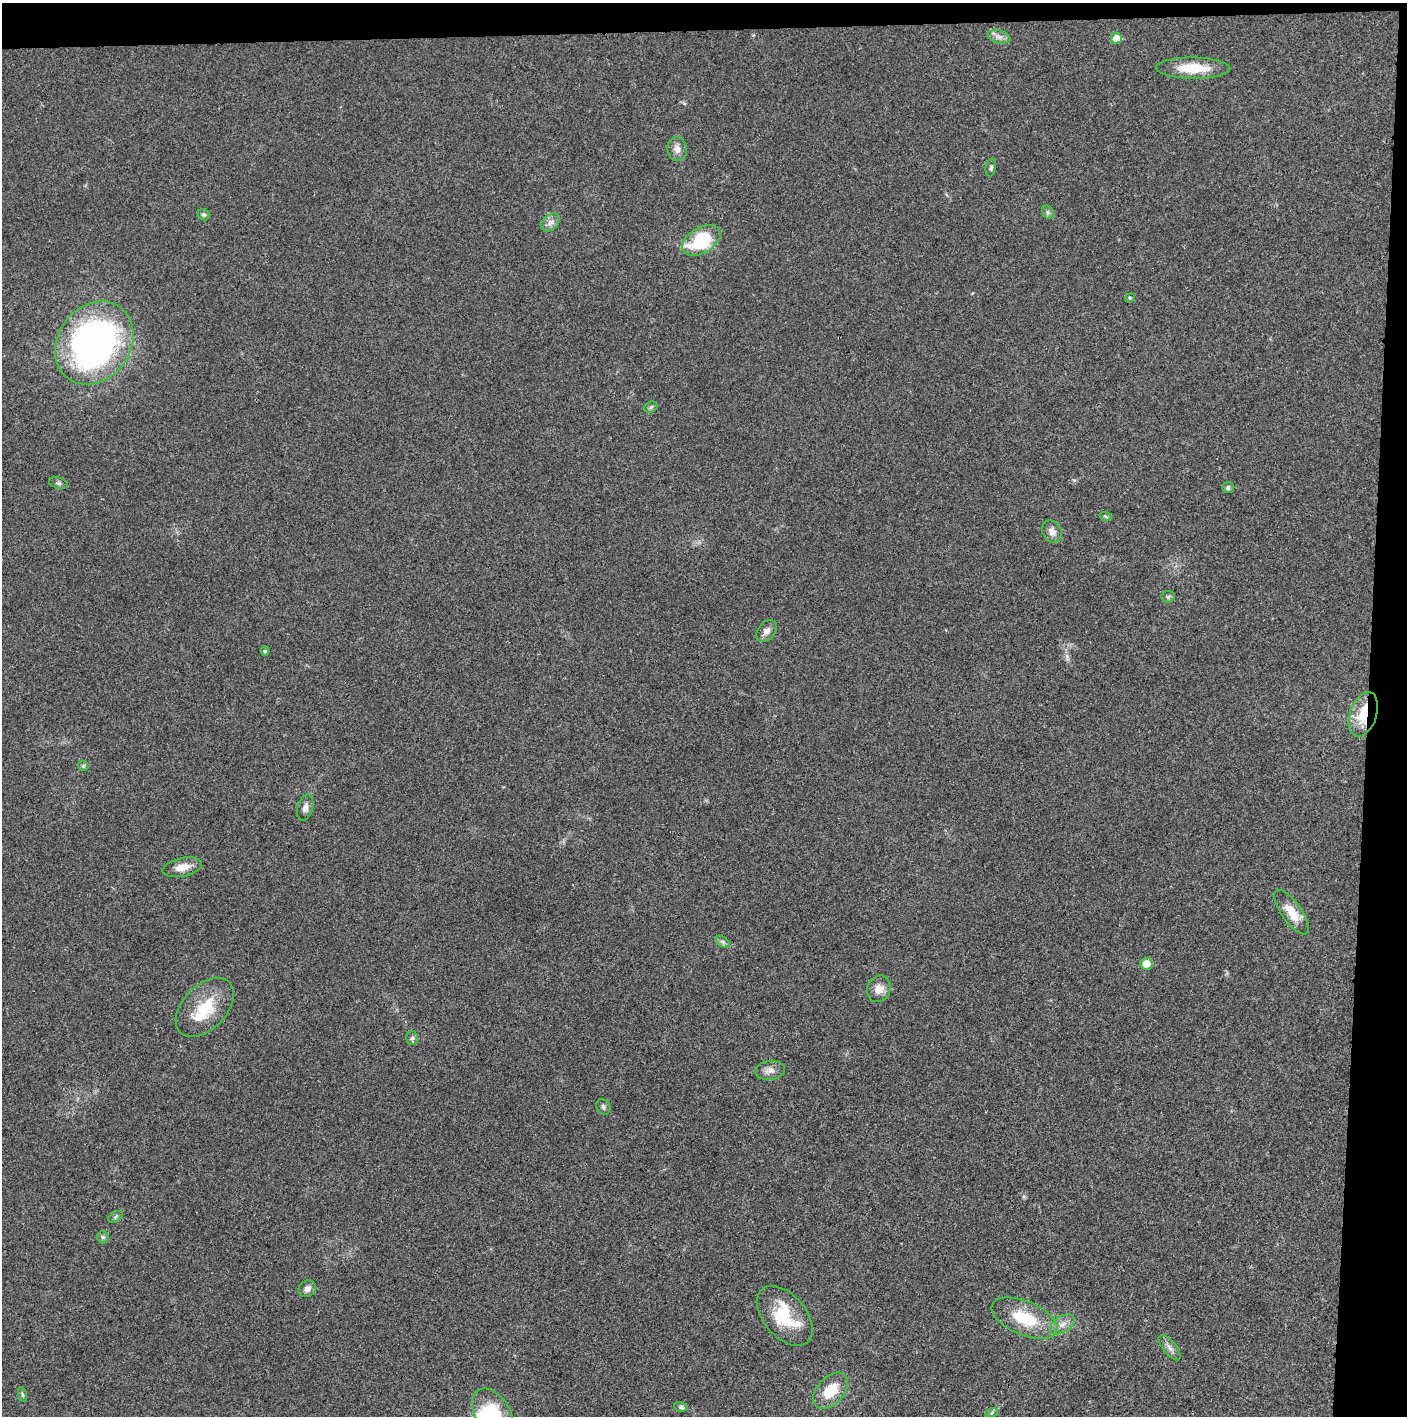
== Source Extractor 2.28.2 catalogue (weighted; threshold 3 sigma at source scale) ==
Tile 3 of 3 x 3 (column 3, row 1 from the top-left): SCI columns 2814-4218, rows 2830-4243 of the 4220 x 4243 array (HDU 1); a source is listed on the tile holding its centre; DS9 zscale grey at full resolution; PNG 1409 x 1418 px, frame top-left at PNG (2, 3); each listed source drawn as its Kron ellipse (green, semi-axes under 4 px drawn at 4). Shown black and unused: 5% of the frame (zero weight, under 3 of 4 exposures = <1% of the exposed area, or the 3 px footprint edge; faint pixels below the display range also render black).
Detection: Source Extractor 2.28.2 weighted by HDU 2 'WHT'; one run over the whole footprint, this tile lists its part. Background 0.0195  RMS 0.0041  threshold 0.0185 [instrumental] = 3 sigma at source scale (4.5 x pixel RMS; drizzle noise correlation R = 1.50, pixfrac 1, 0.05/0.05 arcsec/px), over >= 5 px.
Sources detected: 44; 1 inside a brighter listed object's ellipse — not listed separately; the other 43 listed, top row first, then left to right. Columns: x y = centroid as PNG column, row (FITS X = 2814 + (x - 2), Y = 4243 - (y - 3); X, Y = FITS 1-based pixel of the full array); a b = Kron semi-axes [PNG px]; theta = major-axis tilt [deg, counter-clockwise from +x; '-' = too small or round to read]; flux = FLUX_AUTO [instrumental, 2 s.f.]
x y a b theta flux
999 37 12 6 -13 2.1
1116 38 5 5 - 6.6
1193 68 37 10 -1 12
677 149 12 10 -83 2.7
991 168 9 5 78 0.93
1048 212 7 5 -61 0.89
204 215 6 5 - 0.76
550 222 11 7 39 2.1
701 240 21 12 30 27
1130 298 5 4 - 0.54
94 343 44 36 54 140
651 407 7 5 19 0.87
58 483 9 5 -15 0.94
1228 488 6 5 - 1.1
1106 517 6 4 -20 0.51
1052 532 11 9 -58 3
1168 597 6 6 - 0.77
766 631 12 8 48 2.3
265 651 4 4 - 0.61
1363 714 23 13 71 14
83 766 5 5 - 0.59
305 808 13 7 75 2.2
182 867 20 9 12 4.9
1292 912 26 10 -54 7.4
723 942 8 5 -31 1.1
1146 964 6 6 - 5.8
879 989 13 11 67 4.3
205 1007 35 22 46 16
412 1038 7 6 - 0.94
770 1070 15 9 7 2.9
603 1107 8 6 -63 1.1
115 1217 8 4 33 0.76
103 1237 6 6 - 0.88
307 1289 9 8 - 2
785 1316 35 21 -50 20
1025 1318 35 17 -23 18
1062 1324 14 8 33 3.1
1170 1348 15 6 -51 2.1
831 1391 21 13 47 11
22 1395 7 3 -81 0.63
681 1407 7 4 -8 0.87
493 1412 26 17 -55 16
992 1412 6 4 21 0.66
Overlapping masked pixels (flux is a lower limit): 1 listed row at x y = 1363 714
Isophote crosses this tile's border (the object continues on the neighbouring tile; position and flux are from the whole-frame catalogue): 1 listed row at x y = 493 1412